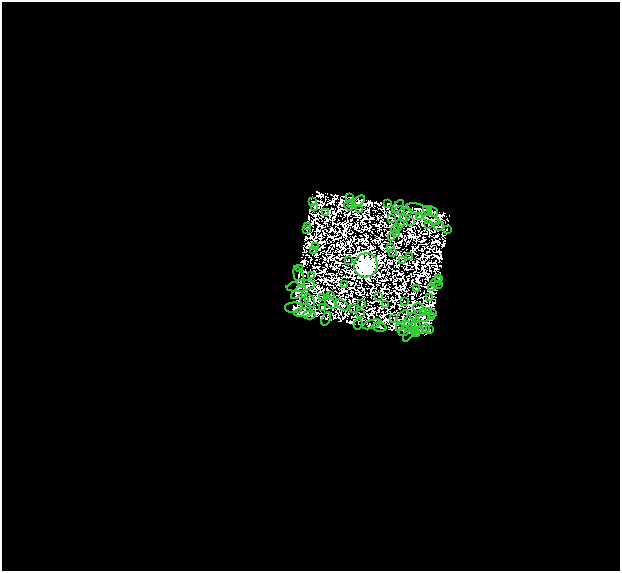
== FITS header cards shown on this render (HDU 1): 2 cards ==
NAXIS1  =                  618
NAXIS2  =                  569

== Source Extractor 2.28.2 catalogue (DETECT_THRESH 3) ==
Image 618 x 569 px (HDU 1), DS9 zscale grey, 1 PNG px = 1 image px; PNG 622 x 573 px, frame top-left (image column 1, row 569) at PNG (2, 2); each listed source drawn as its Kron ellipse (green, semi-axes under 4 px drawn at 4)
Background 0.026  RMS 1.1e-05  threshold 3.23e-05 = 3 sigma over >= 5 px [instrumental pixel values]
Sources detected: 201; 112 with non-positive FLUX_AUTO (blend fragments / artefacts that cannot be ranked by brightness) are neither listed nor drawn; the other 89 listed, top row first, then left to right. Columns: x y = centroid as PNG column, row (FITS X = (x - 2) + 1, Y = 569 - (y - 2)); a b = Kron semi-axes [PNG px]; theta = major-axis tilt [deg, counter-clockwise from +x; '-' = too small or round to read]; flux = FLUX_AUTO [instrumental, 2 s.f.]
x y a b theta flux
350 197 3 2 - 0.88
359 201 7 3 37 1.4
313 202 3 2 - 0.64
351 204 3 2 - 0.55
388 204 4 2 - 0.29
349 206 5 2 - 0.095
398 206 7 2 49 0.62
314 207 3 2 - 0.39
360 209 2 2 - 0.67
419 209 12 5 -16 0.18
399 210 5 2 - 0.26
428 210 5 3 - 0.72
433 211 6 3 -37 0.46
407 212 4 2 - 1.4
326 213 3 2 - 0.73
419 216 4 3 - 0.093
392 218 3 2 - 0.7
403 218 4 3 - 0.18
431 220 8 2 -21 0.2
411 222 2 2 - 0.34
400 224 4 2 - 0.41
428 225 2 2 - 0.033
307 226 3 2 - 0.51
439 226 5 2 - 1
398 228 2 2 - 0.19
447 229 2 2 - 0.55
306 230 2 2 - 0.35
395 230 4 2 - 1.1
397 233 3 3 - 0.4
392 238 3 2 - 0.19
316 246 2 2 - 0.67
390 247 3 2 - 0.15
314 250 3 2 - 0.67
392 252 4 2 - 0.31
410 257 3 2 - 0.64
348 260 2 2 - 0.53
403 260 2 2 - 0.3
366 265 12 11 - 1300
300 268 3 2 - 0.35
311 275 2 2 - 0.16
299 277 11 4 -71 1.6
439 278 3 2 - 0.21
436 282 6 2 30 1.6
345 285 3 2 - 0.56
438 285 3 2 - 0.0097
301 286 14 5 8 2.2
431 287 2 2 - 0.79
416 289 3 2 - 0.62
298 292 9 4 45 1.6
330 295 2 2 - 0.4
379 296 2 2 - 0.52
322 297 3 2 - 0.72
429 298 4 3 - 0.44
305 300 4 2 - 0.93
310 301 8 3 -63 0.18
404 301 2 2 - 0.67
330 302 8 3 -53 0.73
362 303 3 2 - 0.3
342 305 8 3 -41 0.87
385 305 4 2 - 1
322 307 4 3 - 0.0042
294 308 9 5 1 0.19
354 308 4 2 - 0.089
418 308 5 3 - 0.1
303 312 9 4 6 2.2
429 312 3 3 - 1.1
424 313 3 2 - 0.56
432 313 3 3 - 0.058
361 314 3 2 - 0.46
309 315 6 4 -1 2.1
402 317 8 2 46 0.068
414 317 2 2 - 0.35
432 317 4 2 - 1.3
394 318 3 2 - 0.44
423 318 5 3 - 1.4
326 319 7 2 67 0.14
358 324 5 2 - 0.33
372 324 10 3 16 2
408 326 5 2 - 0.71
379 327 7 3 -12 1.9
417 327 7 3 -47 0.32
400 328 3 2 - 0.68
426 328 4 3 - 0.33
420 330 4 3 - 1.3
429 330 3 2 - 2
404 331 6 3 34 1.2
414 331 2 2 - 0.25
410 332 10 2 63 1.5
416 334 3 2 - 0.66
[112 non-positive-flux detections neither listed nor drawn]